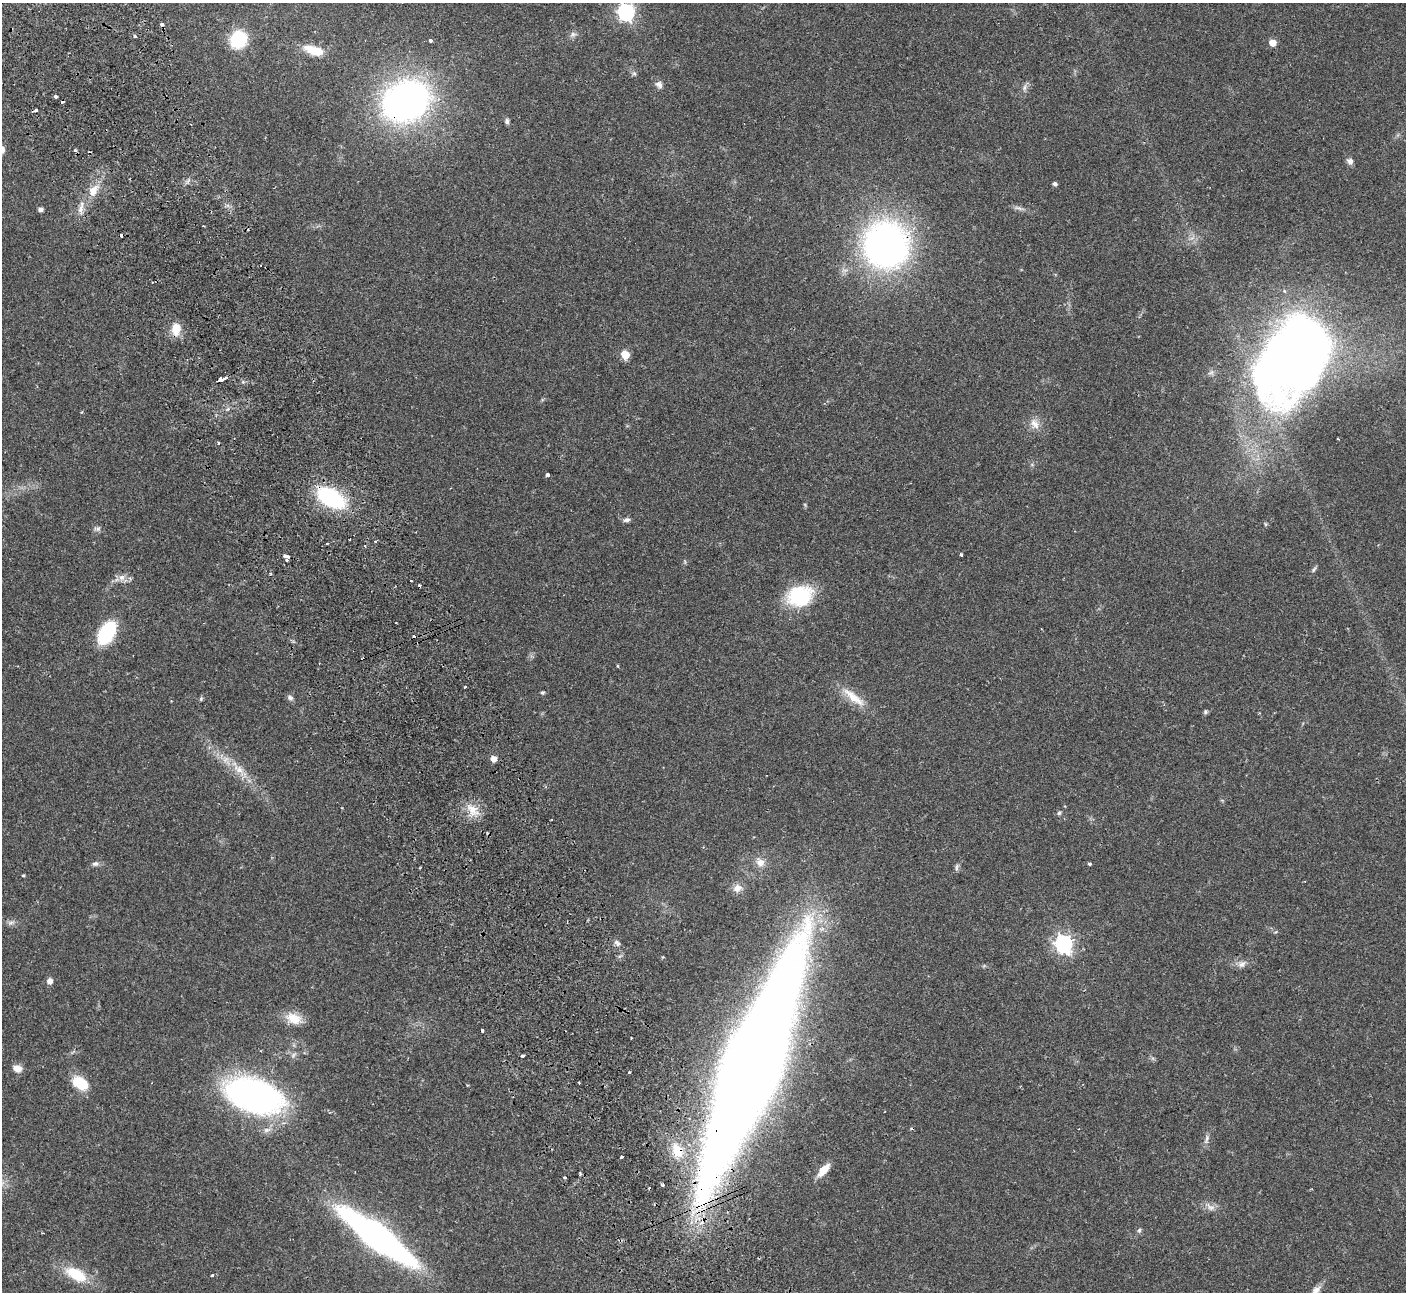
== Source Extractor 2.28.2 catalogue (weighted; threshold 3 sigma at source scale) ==
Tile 11 of 4 x 4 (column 3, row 3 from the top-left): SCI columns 2862-4265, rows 1476-2765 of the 5725 x 5660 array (HDU 1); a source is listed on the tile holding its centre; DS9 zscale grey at full resolution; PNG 1408 x 1294 px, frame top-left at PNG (2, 3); no overlay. Shown black and unused: <1% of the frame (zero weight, under 2 of 3 exposures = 3% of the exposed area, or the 3 px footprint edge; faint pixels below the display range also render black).
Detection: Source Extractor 2.28.2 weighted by HDU 2 'WHT'; one run over the whole footprint, this tile lists its part. Background 0.103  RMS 0.0083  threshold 0.0371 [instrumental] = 3 sigma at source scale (4.5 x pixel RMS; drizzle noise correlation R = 1.50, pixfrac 1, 0.05/0.05 arcsec/px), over >= 5 px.
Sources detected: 94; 2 inside a brighter object's white glare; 8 cosmic-ray / hot-pixel residue — not listed; the other 84 listed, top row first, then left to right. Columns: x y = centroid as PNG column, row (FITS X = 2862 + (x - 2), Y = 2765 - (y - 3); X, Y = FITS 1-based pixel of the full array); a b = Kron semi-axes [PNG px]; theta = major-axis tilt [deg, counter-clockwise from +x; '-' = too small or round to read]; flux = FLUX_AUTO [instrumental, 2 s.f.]
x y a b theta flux
626 12 7 7 - 280
573 34 9 6 5 2.5
135 36 3 3 - 1.6
238 39 14 12 58 53
430 41 3 3 - 2.5
1272 43 5 5 - 12
314 50 23 9 -17 17
634 73 6 5 - 1.5
659 85 11 7 -42 3.5
1025 87 11 4 85 2.3
56 96 3 3 - 6
406 101 34 27 29 380
35 110 5 3 - 5
507 121 7 5 -84 2
75 150 4 4 - 1.1
1350 161 8 6 -43 3.5
1055 184 5 5 - 1.9
93 191 15 10 67 9.6
1018 208 15 4 -18 2.8
40 209 5 4 - 2.4
80 209 11 6 85 4.2
886 245 40 37 -65 340
176 329 15 10 86 11
625 355 5 5 - 26
1288 370 73 67 4 550
223 379 7 3 18 13
1035 424 16 10 -52 7
218 443 4 3 - 1.2
547 475 4 3 - 9.3
331 498 32 17 -32 69
627 520 8 5 16 2.5
1265 524 6 4 -71 0.92
97 529 9 5 10 2.2
375 541 3 3 - 0.82
365 546 3 3 - 1.1
961 554 3 3 - 2.5
286 556 6 3 -17 8.2
287 560 3 3 - 2.1
1314 570 9 5 59 1.6
122 577 9 8 - 4.4
799 596 18 15 10 80
107 633 20 12 59 62
617 666 4 3 - 0.76
465 687 3 2 - 0.93
542 692 5 4 - 1.2
853 697 38 10 -38 16
290 698 8 6 -27 2.3
201 699 6 5 - 1.1
1205 712 6 6 - 1.4
493 759 5 5 - 7.1
238 769 18 10 -32 11
472 810 18 11 -61 11
1059 813 6 5 - 1.4
760 862 11 10 - 6.9
95 864 9 6 -2 2.4
1089 864 4 3 - 1.1
957 867 10 5 79 1.9
23 875 4 3 - 0.89
737 888 13 11 31 6.3
11 923 9 5 19 2.3
617 943 9 6 -49 2.8
1063 944 7 7 - 350
1242 964 12 8 31 4.4
50 981 7 7 - 3.8
294 1018 21 13 -21 14
523 1056 4 3 - 5.5
748 1064 176 33 69 2400
17 1068 10 7 -10 6.7
629 1072 3 3 - 1.7
81 1083 16 10 -34 25
579 1083 2 2 - 0.96
254 1096 48 27 -18 290
1207 1139 14 5 73 3.1
677 1150 20 13 -61 16
622 1157 3 3 - 4.5
824 1170 21 8 47 9
580 1174 3 3 - 1.4
565 1178 3 3 - 1.3
1211 1207 13 8 -26 4.8
1139 1230 6 5 - 1.4
377 1237 57 14 -37 490
76 1274 26 13 -29 27
212 1275 4 3 - 0.77
1316 1290 14 8 44 5.3
Overlapping masked pixels (flux is a lower limit): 6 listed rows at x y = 406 101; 35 110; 886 245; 331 498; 748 1064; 677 1150
Isophote crosses this tile's border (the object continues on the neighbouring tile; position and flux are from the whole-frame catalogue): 2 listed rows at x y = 626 12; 1316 1290